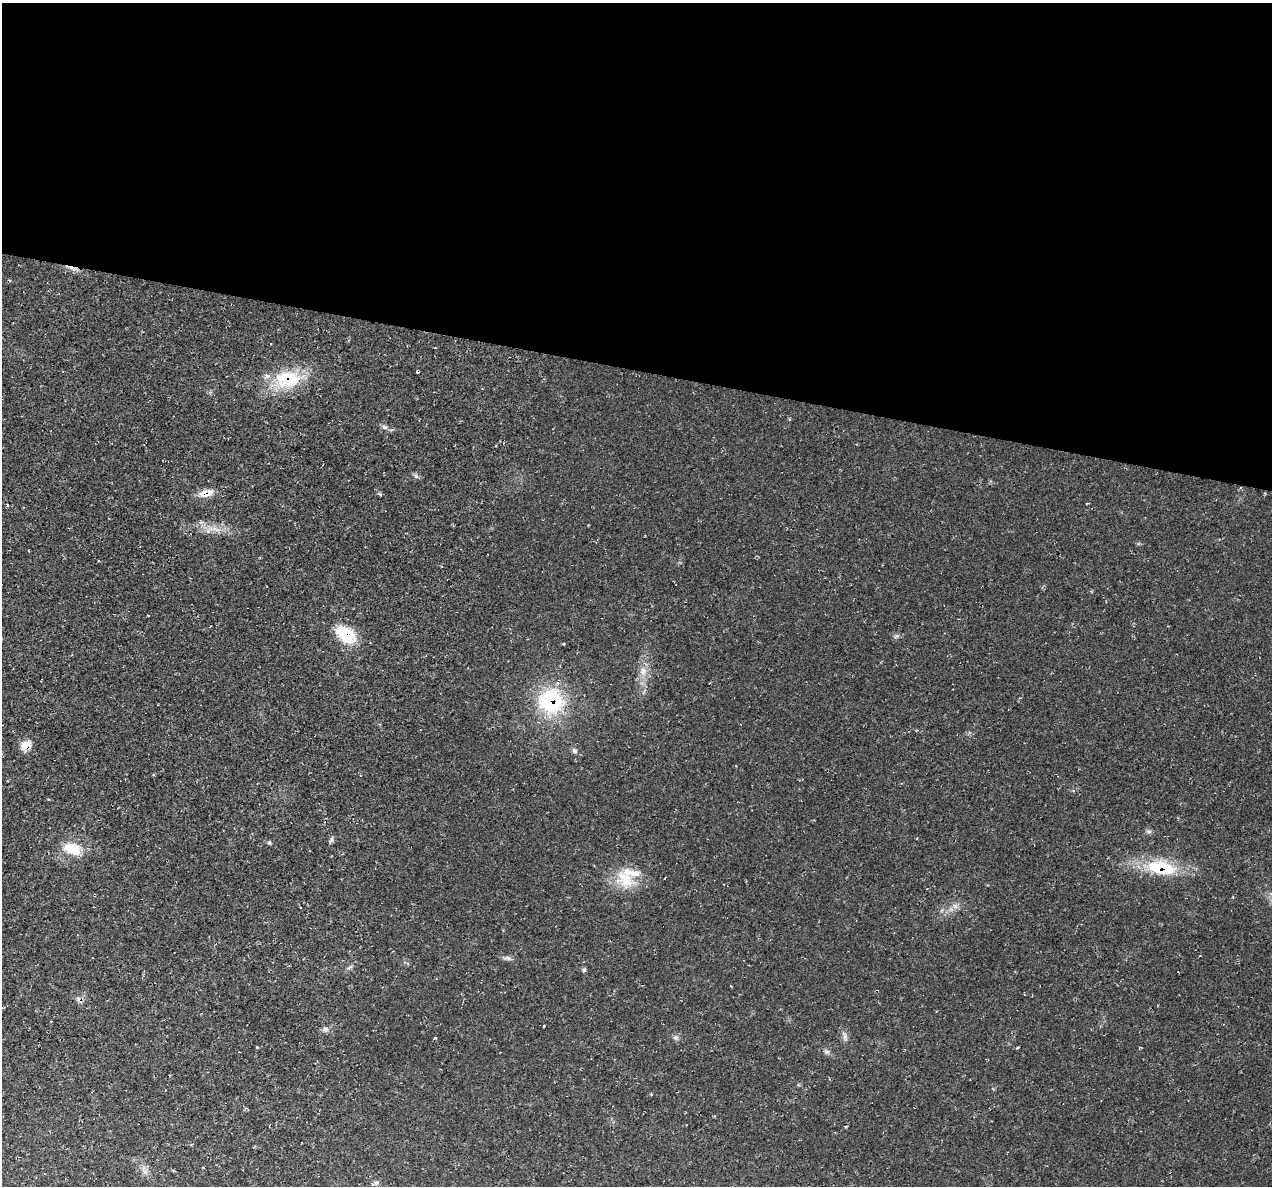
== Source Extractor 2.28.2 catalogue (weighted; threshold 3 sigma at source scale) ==
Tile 3 of 4 x 4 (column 3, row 1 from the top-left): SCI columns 2541-3810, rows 3675-4858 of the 5084 x 5107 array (HDU 1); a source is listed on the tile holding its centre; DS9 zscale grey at full resolution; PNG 1274 x 1188 px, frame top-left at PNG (2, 3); no overlay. Shown black and unused: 31% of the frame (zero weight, under 2 of 3 exposures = <1% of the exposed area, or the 3 px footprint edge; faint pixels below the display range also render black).
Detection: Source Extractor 2.28.2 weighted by HDU 2 'WHT'; one run over the whole footprint, this tile lists its part. Background 0.0221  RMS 0.0062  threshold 0.0279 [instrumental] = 3 sigma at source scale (4.5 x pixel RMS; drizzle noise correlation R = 1.50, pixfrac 1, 0.05/0.05 arcsec/px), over >= 5 px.
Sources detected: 38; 2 inside a brighter listed object's ellipse — not listed separately; the other 36 listed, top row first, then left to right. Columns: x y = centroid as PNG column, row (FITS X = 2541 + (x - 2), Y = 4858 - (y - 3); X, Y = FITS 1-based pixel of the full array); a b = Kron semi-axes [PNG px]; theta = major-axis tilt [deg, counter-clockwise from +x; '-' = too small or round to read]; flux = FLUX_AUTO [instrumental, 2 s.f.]
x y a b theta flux
73 268 16 5 -15 3.6
288 379 36 22 7 34
385 427 9 6 -17 1.8
416 476 7 6 - 1.5
206 493 20 9 14 7.2
380 494 6 4 -45 0.82
7 505 4 3 - 0.93
211 529 11 6 -18 4.2
346 634 26 16 -42 22
896 636 8 4 44 1.3
564 644 3 3 - 1.1
643 671 12 11 - 5.8
551 701 28 27 - 54
26 745 14 9 41 7
574 751 8 6 -38 1.7
1149 831 8 4 -8 1.3
331 840 8 5 69 1.5
269 843 6 5 - 0.88
72 849 23 15 -19 15
1161 867 37 17 -9 36
625 879 30 22 -47 20
955 906 7 7 - 2.4
508 958 13 5 -6 2.1
350 967 9 4 35 1.4
584 970 6 5 - 1
78 999 6 4 79 1
544 1026 3 2 - 0.75
326 1029 9 6 -2 2
845 1036 14 6 -74 2.7
435 1038 4 3 - 0.65
676 1038 8 7 - 1.8
1018 1047 4 3 - 0.63
1140 1047 4 2 - 0.5
826 1052 8 6 1 1.7
145 1171 8 5 -89 2
376 1183 8 6 32 1.5
Overlapping masked pixels (flux is a lower limit): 6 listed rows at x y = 73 268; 288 379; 206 493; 346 634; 551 701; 1161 867